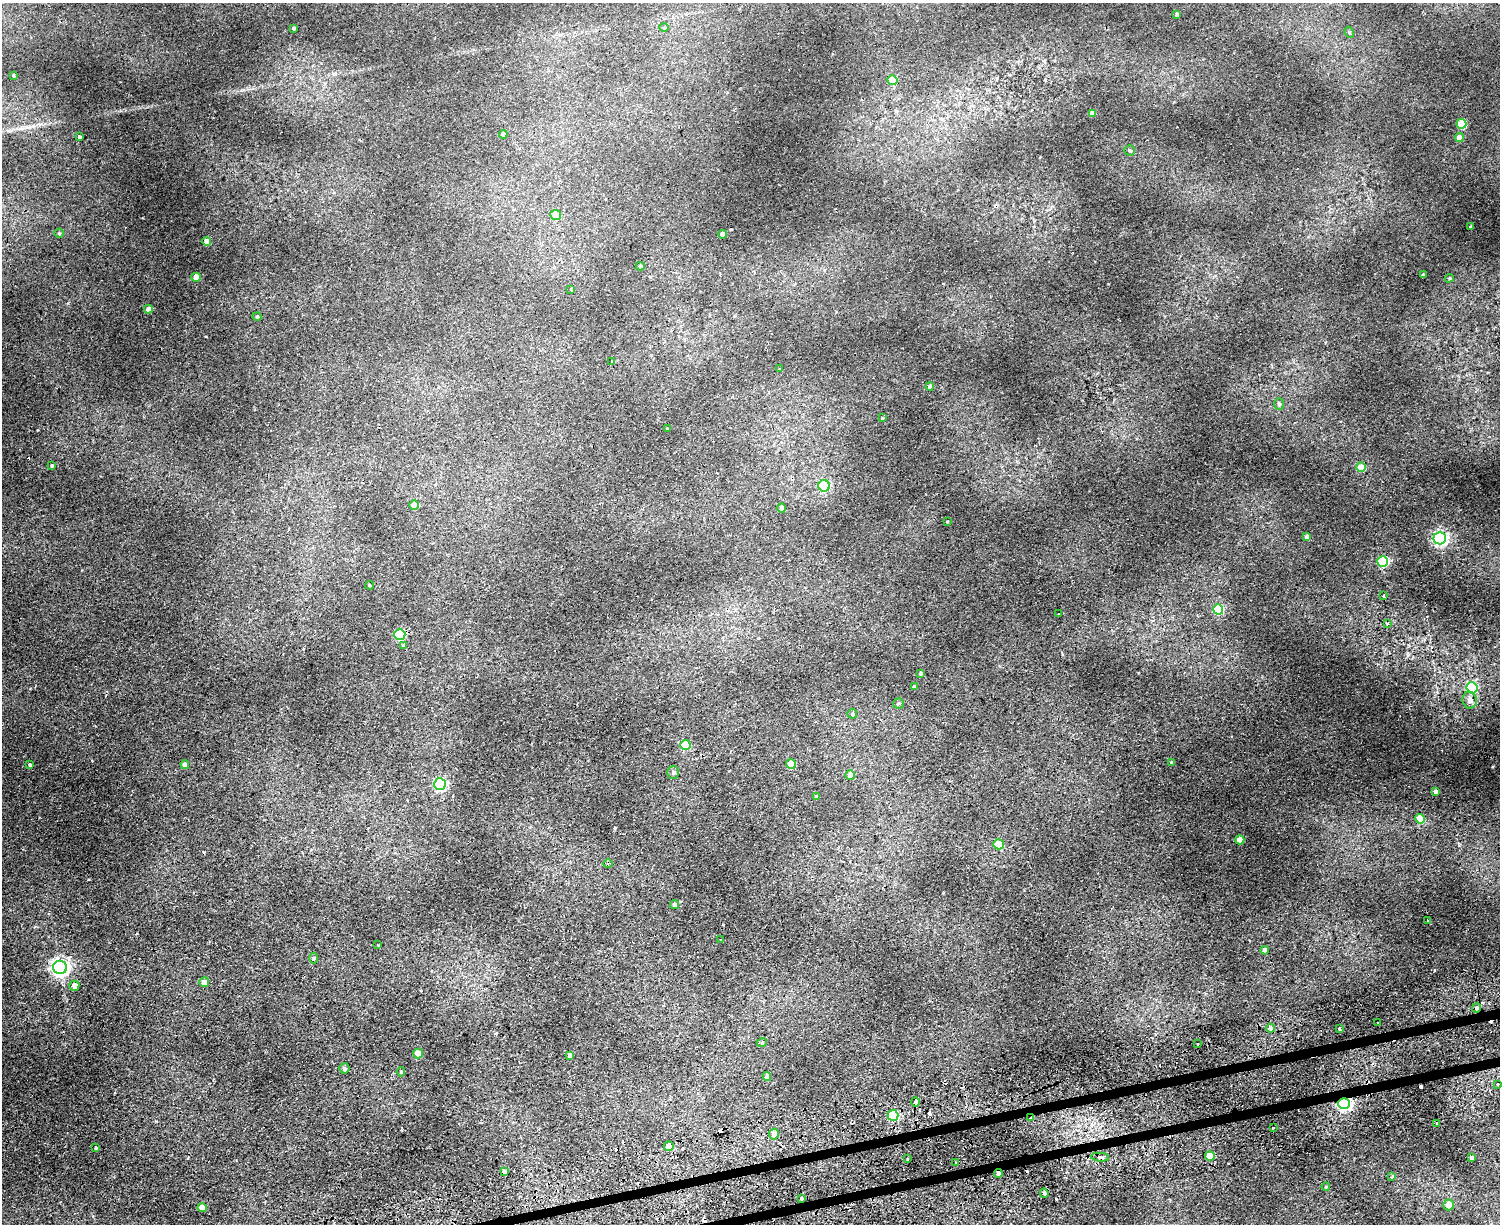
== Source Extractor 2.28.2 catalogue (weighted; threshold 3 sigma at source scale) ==
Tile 5 of 3 x 4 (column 2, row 2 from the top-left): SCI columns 1792-3289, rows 2501-3722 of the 4965 x 5000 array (HDU 1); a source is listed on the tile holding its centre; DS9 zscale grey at full resolution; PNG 1502 x 1226 px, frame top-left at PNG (2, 3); each listed source drawn as its Kron ellipse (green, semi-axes under 4 px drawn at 4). Shown black and unused: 1% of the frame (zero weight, under 2 of 3 exposures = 4% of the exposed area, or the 3 px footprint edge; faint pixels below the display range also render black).
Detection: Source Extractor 2.28.2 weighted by HDU 2 'WHT'; one run over the whole footprint, this tile lists its part. Background 0.0318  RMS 0.0041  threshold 0.0185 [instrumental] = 3 sigma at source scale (4.5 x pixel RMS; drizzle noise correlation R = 1.50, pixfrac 1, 0.05/0.05 arcsec/px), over >= 5 px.
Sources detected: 125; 16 cosmic-ray / hot-pixel residue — neither listed nor drawn; the other 109 listed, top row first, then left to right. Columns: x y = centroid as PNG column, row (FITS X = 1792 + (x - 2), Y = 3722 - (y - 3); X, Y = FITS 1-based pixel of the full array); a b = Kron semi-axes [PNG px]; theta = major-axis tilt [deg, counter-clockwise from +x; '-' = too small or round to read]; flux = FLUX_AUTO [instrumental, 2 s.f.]
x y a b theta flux
1177 14 4 3 - 0.68
664 27 4 4 - 0.51
294 28 3 3 - 0.73
1349 32 5 4 - 0.61
13 75 3 3 - 0.34
892 80 5 5 - 9.7
1092 113 4 4 - 2
1461 124 5 5 - 19
503 134 4 3 - 0.95
79 137 3 3 - 1.4
1459 138 4 4 - 4.5
1130 150 5 5 - 0.62
556 215 5 5 - 6.1
1471 227 3 3 - 0.64
59 233 5 4 - 0.46
722 234 4 4 - 2.2
207 241 4 4 - 2.8
640 266 4 4 - 0.58
1423 275 3 3 - 0.85
196 277 4 4 - 6.6
1449 278 4 4 - 0.48
571 290 4 3 - 0.52
148 309 4 4 - 2.4
257 317 4 4 - 0.41
612 362 3 2 - 0.46
779 369 3 3 - 0.51
930 386 4 4 - 1.4
1279 404 6 5 - 0.73
882 418 4 3 - 0.31
667 429 3 2 - 0.56
52 466 4 3 - 0.47
1361 467 5 5 - 5.6
824 486 5 5 - 35
414 505 5 4 - 5
782 508 4 4 - 1.3
947 522 3 2 - 0.3
1307 537 4 4 - 1.5
1440 538 6 6 - 100
1383 561 5 5 - 36
370 585 4 3 - 0.47
1384 596 4 3 - 2.1
1218 609 5 5 - 26
1059 614 4 3 - 3
1387 623 3 3 - 1.5
400 634 5 5 - 23
404 645 3 3 - 2
921 673 4 3 - 0.67
915 687 4 3 - 0.94
1472 688 5 5 - 30
1470 700 8 7 - 2.9
898 703 5 5 - 0.76
852 714 5 4 - 0.68
685 745 5 5 - 12
1171 762 3 3 - 0.31
791 764 5 5 - 8.3
30 765 4 3 - 0.83
185 765 4 4 - 1.7
673 772 6 6 - 0.92
850 775 5 4 - 2.9
440 784 6 6 - 62
1435 792 4 3 - 1.2
816 797 3 3 - 0.84
1420 819 5 4 - 11
1240 840 4 4 - 3.3
998 844 5 5 - 6.2
608 864 4 4 - 0.59
674 905 4 4 - 0.89
1428 921 3 3 - 1.2
720 940 3 2 - 0.31
378 945 4 2 - 0.29
1265 950 4 4 - 2.1
314 958 5 3 - 0.56
60 967 7 6 - 170
204 982 5 5 - 3.3
74 986 5 5 - 2.3
1477 1008 4 4 - 1.9
1378 1023 2 2 - 0.32
1271 1028 4 3 - 2.5
1339 1028 3 3 - 4.5
762 1042 5 3 - 0.39
1197 1044 2 2 - 0.52
418 1053 5 4 - 5.5
570 1055 4 4 - 1
344 1068 5 5 - 0.94
401 1072 4 4 - 0.44
767 1077 4 4 - 1.7
1498 1084 4 3 - 0.99
915 1102 5 3 - 2.2
1344 1103 6 5 - 96
893 1115 5 5 - 30
1030 1118 3 3 - 0.62
1436 1123 3 3 - 1.1
1273 1128 3 2 - 0.39
774 1134 5 5 - 3.1
669 1146 5 4 - 2.9
96 1148 4 2 - 0.35
1210 1156 5 4 - 7.2
1100 1157 9 4 -5 1.5
1471 1158 4 3 - 0.95
907 1159 3 2 - 0.52
955 1163 3 3 - 0.46
504 1171 4 3 - 1.9
998 1173 4 4 - 1.1
1392 1176 4 3 - 0.71
1326 1187 4 3 - 0.33
1044 1193 5 3 - 0.85
801 1199 3 2 - 0.92
1449 1205 5 5 - 4.5
202 1208 5 4 - 3.4
Overlapping masked pixels (flux is a lower limit): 7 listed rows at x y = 1477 1008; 915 1102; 1344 1103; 1030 1118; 1100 1157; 998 1173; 801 1199
Unlisted compact peaks at least as high as the median listed source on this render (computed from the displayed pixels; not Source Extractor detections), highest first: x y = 68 303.